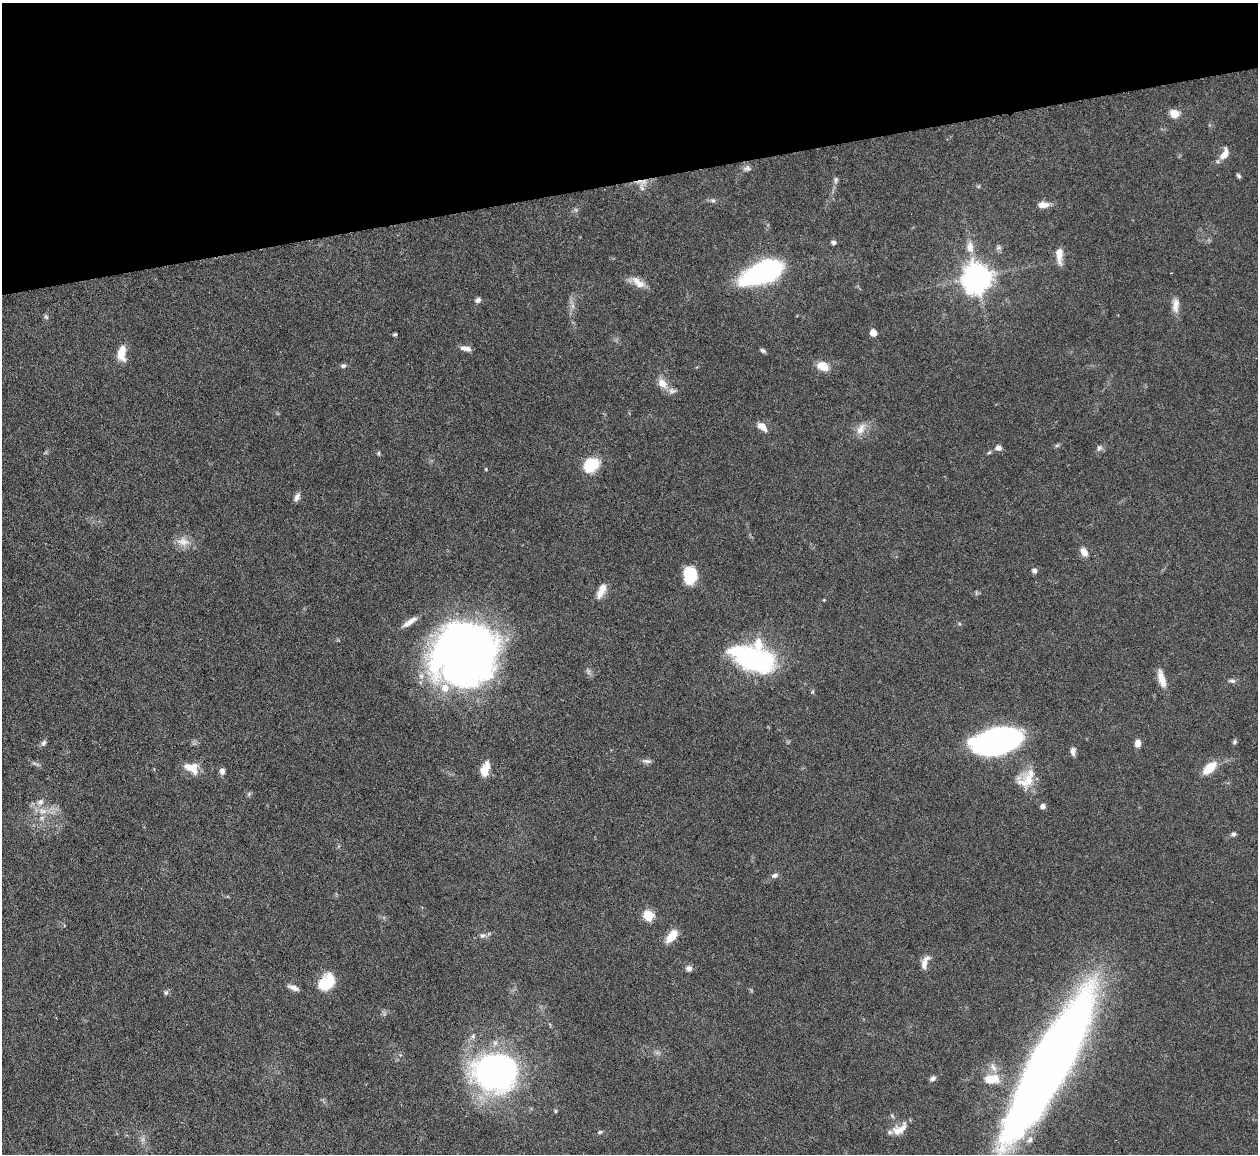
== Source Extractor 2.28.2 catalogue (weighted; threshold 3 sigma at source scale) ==
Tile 3 of 4 x 4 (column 3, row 1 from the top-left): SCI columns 2511-3766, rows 3714-4865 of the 5021 x 5000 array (HDU 1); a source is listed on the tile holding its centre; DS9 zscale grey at full resolution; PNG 1260 x 1156 px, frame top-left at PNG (2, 3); no overlay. Shown black and unused: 16% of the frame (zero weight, under 3 of 6 exposures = <1% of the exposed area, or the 3 px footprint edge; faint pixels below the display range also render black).
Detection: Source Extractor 2.28.2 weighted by HDU 2 'WHT'; one run over the whole footprint, this tile lists its part. Background 0.146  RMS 0.0041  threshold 0.0169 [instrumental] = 3 sigma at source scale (4.09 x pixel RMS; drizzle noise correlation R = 1.36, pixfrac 0.8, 0.05/0.05 arcsec/px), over >= 5 px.
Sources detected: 89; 2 too faint to see at this stretch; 1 cosmic-ray / hot-pixel residue — not listed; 7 inside a brighter listed object's ellipse — not listed separately; the other 79 listed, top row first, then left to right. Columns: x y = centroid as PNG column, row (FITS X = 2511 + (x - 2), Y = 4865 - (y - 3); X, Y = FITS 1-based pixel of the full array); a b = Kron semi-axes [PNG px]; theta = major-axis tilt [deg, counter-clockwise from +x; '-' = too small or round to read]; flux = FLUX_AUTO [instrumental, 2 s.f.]
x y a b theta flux
1174 114 11 9 -33 3.9
1224 154 16 8 66 3.7
747 168 10 8 10 1.5
1239 176 6 4 -56 0.78
836 180 10 5 84 1.1
642 188 17 6 -79 1.9
713 200 7 5 -20 0.89
1043 205 12 7 -1 3.2
833 242 6 5 - 0.99
970 247 15 9 -84 4.1
1059 255 19 7 -86 4.1
764 272 30 14 21 110
977 277 9 9 - 550
638 282 22 9 -31 4.2
478 300 7 6 - 1.3
1176 305 21 9 88 3.4
573 306 7 4 -71 1
46 317 7 5 -45 0.71
873 333 5 5 - 6.5
395 334 4 3 - 0.58
466 348 14 6 -12 2.2
763 350 6 5 - 0.91
122 353 17 9 87 6.4
343 366 7 5 1 0.95
823 366 14 10 -25 5.2
662 383 15 11 -50 4
762 426 12 7 -39 3.2
861 429 17 9 63 3.7
998 448 7 6 - 2.1
1099 448 9 7 71 1.3
378 453 5 5 - 0.56
591 465 15 12 37 14
486 469 4 4 - 0.36
297 497 10 6 62 1.9
183 542 20 11 -6 4.3
1084 552 11 7 -59 3
1034 571 6 5 - 1.4
690 575 16 12 -85 15
601 590 20 8 64 4.2
824 600 4 3 - 0.34
410 622 22 6 34 3.3
463 653 53 50 52 330
752 658 45 21 -19 67
1161 679 23 8 -75 4.5
1232 681 9 5 -1 0.98
997 741 34 17 13 150
1234 742 6 5 - 0.74
43 743 9 6 66 1.1
1138 743 8 6 83 2.7
1073 751 9 6 -88 1.7
646 761 14 5 -7 1.3
193 767 17 10 -85 4.8
1209 768 14 8 42 9.2
485 769 14 7 74 7.3
222 771 7 6 - 1.5
1027 779 29 19 53 9.6
249 794 6 5 - 0.67
1043 806 6 6 - 1.5
43 811 13 10 -12 4.2
1234 834 6 6 - 0.9
775 875 9 6 10 1.3
648 915 6 5 - 26
483 935 9 7 21 1.4
671 936 17 9 53 5.9
924 964 14 8 78 3.3
689 968 8 6 -5 1.7
326 982 19 14 45 13
293 988 15 5 -22 2
166 993 6 6 - 0.92
473 1036 7 5 77 1.1
1050 1064 142 29 61 500
993 1067 13 7 -56 2.4
496 1071 32 24 0 190
933 1079 8 5 40 1.3
992 1079 18 10 3 7.5
555 1111 6 4 89 0.45
899 1129 22 12 32 5.1
600 1132 7 5 3 0.7
143 1139 7 4 72 1
Isophote crosses this tile's border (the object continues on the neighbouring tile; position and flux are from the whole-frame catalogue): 1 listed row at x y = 1050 1064